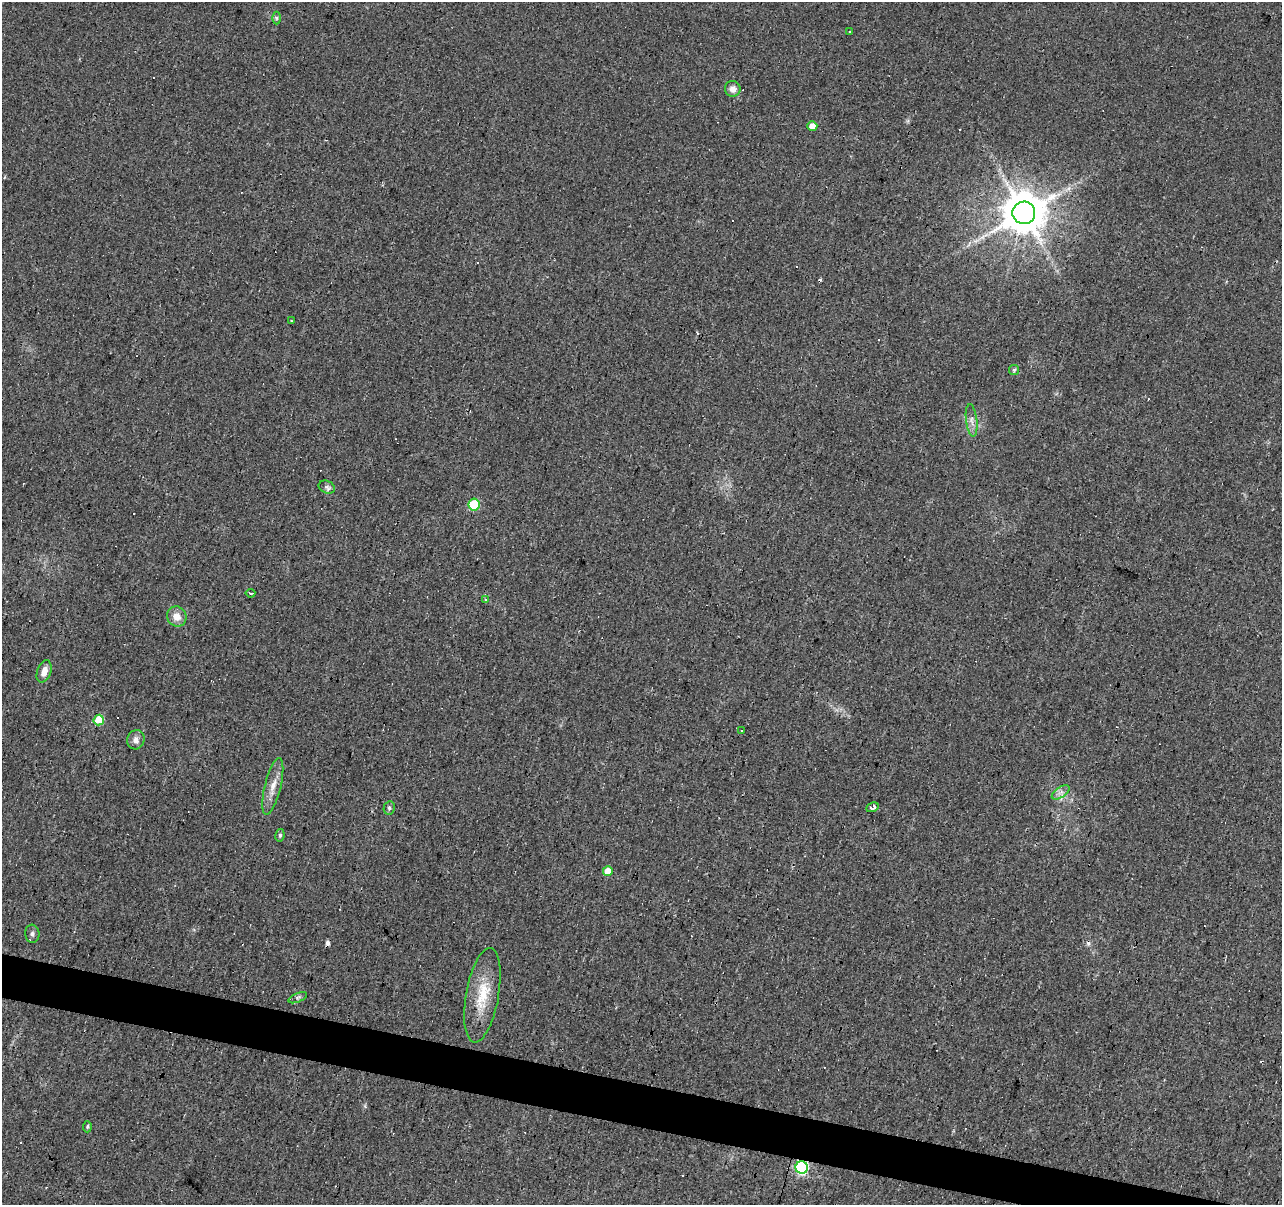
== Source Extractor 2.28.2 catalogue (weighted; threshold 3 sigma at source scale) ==
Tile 6 of 4 x 4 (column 2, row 2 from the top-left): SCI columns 1285-2564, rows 2685-3887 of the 5124 x 5307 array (HDU 1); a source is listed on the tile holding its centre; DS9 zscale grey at full resolution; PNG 1284 x 1207 px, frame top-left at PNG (2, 2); each listed source drawn as its Kron ellipse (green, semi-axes under 4 px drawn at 4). Shown black and unused: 3% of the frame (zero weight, under 2 of 3 exposures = <1% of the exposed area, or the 3 px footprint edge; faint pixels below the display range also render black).
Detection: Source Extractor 2.28.2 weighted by HDU 2 'WHT'; one run over the whole footprint, this tile lists its part. Background 0.0329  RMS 0.0062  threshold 0.0278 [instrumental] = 3 sigma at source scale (4.5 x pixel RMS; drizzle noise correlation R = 1.50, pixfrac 1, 0.0396/0.0396 arcsec/px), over >= 5 px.
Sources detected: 46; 18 cosmic-ray / hot-pixel residue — neither listed nor drawn; the other 28 listed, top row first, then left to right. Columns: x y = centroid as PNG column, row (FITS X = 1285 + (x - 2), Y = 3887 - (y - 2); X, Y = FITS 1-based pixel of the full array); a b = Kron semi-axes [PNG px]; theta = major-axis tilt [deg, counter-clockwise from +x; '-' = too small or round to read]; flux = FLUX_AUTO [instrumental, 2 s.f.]
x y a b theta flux
276 18 6 4 -90 1
849 31 2 2 - 0.61
733 89 8 8 - 4
812 126 5 5 - 5.3
1024 213 11 11 - 2400
291 321 3 2 - 0.53
1014 370 5 5 - 0.98
972 420 16 5 -83 3.7
327 487 8 6 -22 1.8
474 504 6 5 - 32
250 593 5 3 - 3
486 599 3 3 - 2.1
177 616 10 9 - 6.2
44 671 11 7 69 4.9
99 720 5 5 - 19
742 731 3 3 - 1.8
136 740 10 8 67 3.3
273 787 29 8 76 7.7
1061 792 10 5 33 2.7
872 807 6 4 25 3.5
389 808 7 5 80 1.4
280 835 6 4 80 1.2
608 871 5 5 - 8.1
32 934 9 7 -86 2.1
482 995 48 16 80 22
298 998 10 4 22 1.4
87 1127 6 4 87 0.9
802 1167 6 6 - 91
Overlapping masked pixels (flux is a lower limit): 2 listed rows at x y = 1024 213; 802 1167